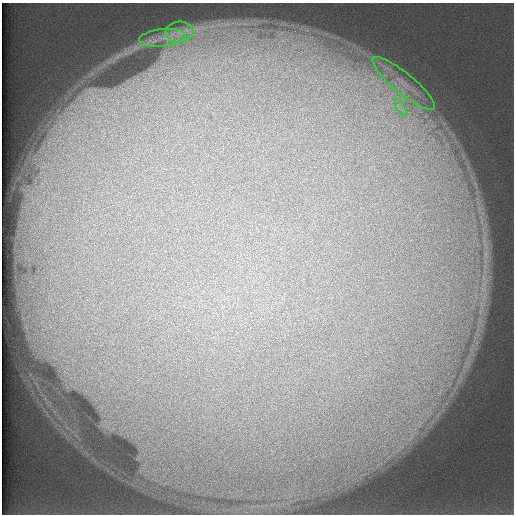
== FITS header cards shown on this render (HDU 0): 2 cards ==
NAXIS1  =                  512 /
NAXIS2  =                  512 /

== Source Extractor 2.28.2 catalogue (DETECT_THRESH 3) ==
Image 512 x 512 px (HDU 0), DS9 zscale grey, 1 PNG px = 1 image px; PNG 516 x 516 px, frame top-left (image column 1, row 512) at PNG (2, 3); each listed source drawn as its Kron ellipse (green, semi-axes under 4 px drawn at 4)
Background 116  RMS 4.9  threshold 14.7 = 3 sigma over >= 5 px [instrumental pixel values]
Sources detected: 4; all 4 listed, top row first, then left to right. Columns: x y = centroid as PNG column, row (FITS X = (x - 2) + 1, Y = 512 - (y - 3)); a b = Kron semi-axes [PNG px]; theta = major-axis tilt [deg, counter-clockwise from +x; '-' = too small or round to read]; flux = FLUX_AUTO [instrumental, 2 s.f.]
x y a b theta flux
179 32 14 10 3 4100
162 38 23 8 6 5600
404 83 40 10 -39 10000
401 108 10 4 -58 1500